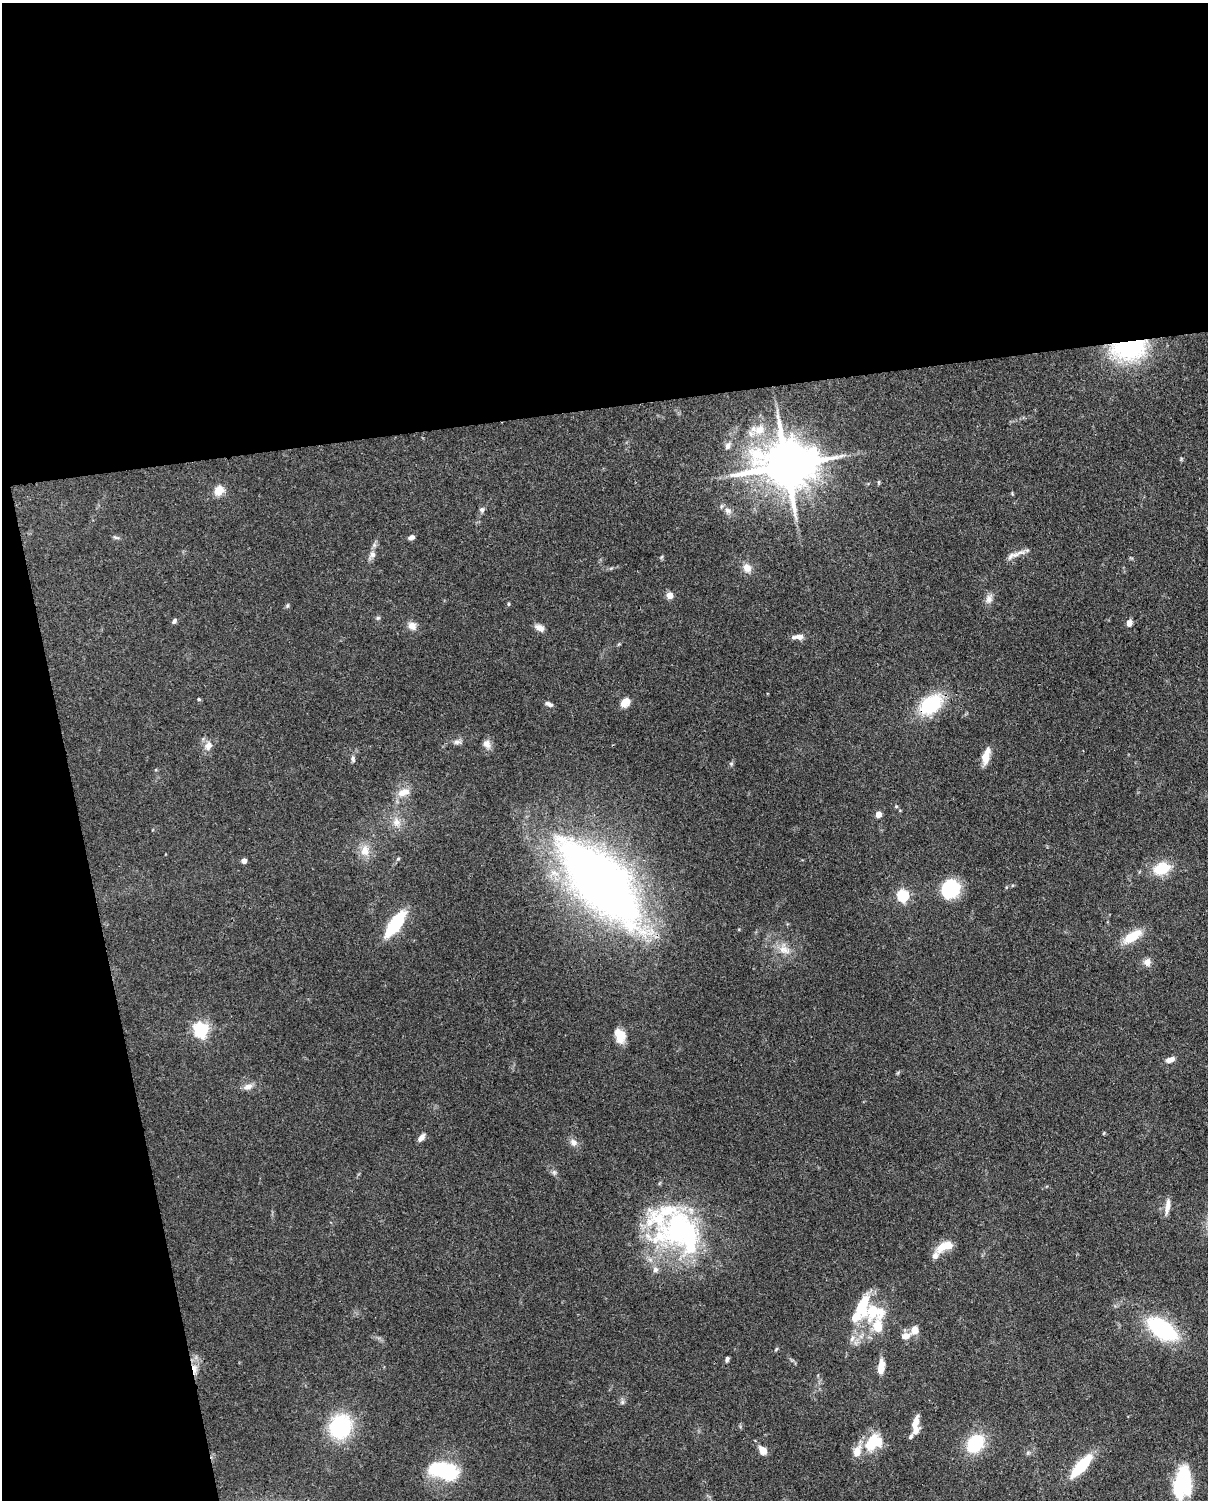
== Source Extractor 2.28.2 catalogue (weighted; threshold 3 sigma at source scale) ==
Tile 1 of 4 x 3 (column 1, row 1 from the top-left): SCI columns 91-1296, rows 3150-4647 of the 5005 x 4918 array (HDU 1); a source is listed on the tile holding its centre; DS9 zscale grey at full resolution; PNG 1210 x 1502 px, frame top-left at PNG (2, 3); no overlay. Shown black and unused: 33% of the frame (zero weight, under 3 of 4 exposures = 7% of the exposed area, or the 3 px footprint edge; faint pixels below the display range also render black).
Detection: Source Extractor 2.28.2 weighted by HDU 2 'WHT'; one run over the whole footprint, this tile lists its part. Background 0.109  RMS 0.0041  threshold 0.0184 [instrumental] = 3 sigma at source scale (4.5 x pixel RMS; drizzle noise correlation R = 1.50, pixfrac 1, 0.05/0.05 arcsec/px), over >= 5 px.
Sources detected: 93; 3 inside a brighter object's white glare — not listed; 10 inside a brighter listed object's ellipse — not listed separately; the other 80 listed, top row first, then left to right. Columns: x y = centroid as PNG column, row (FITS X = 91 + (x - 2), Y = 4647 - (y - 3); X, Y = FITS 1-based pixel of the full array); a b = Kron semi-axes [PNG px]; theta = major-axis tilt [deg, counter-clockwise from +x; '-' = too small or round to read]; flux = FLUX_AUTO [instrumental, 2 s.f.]
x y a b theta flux
1129 347 26 17 12 62
759 430 13 11 29 5.2
728 446 8 6 64 1.5
786 465 17 13 5 2200
219 491 12 10 57 4.8
1012 493 5 3 - 0.39
482 510 8 7 - 0.99
728 510 11 8 -32 2.2
116 537 11 4 -19 0.76
411 537 8 5 23 1.3
372 555 10 9 - 1.9
1013 555 22 8 25 3.3
747 568 12 9 -54 3.2
669 595 5 4 - 7
989 599 13 9 74 2.4
508 604 5 3 - 0.43
287 606 7 4 59 0.61
378 618 6 5 - 0.67
174 621 6 5 - 0.98
1129 623 8 6 77 2.1
412 626 11 9 -40 2.8
539 628 11 7 -25 2.6
799 637 12 6 -1 2.8
199 699 5 4 - 0.5
625 702 11 8 45 4.2
549 704 11 5 -25 1.2
931 704 30 19 39 23
457 742 11 6 5 1.5
487 744 12 9 -57 2.4
208 745 13 9 70 3.2
985 757 17 9 80 4.6
353 759 10 5 -83 1.1
731 764 6 5 - 0.65
403 792 18 10 19 4.9
896 806 5 4 - 0.47
878 814 5 4 - 4.8
396 822 14 11 -70 4
365 850 16 12 -87 5.1
398 859 5 5 - 0.51
244 861 4 4 - 3
1162 868 19 13 20 12
601 883 82 32 -47 400
950 888 19 16 39 22
903 895 5 5 - 51
395 924 29 11 54 22
1132 936 22 10 32 10
784 950 19 11 -21 5
1147 962 10 9 - 2.4
201 1030 6 6 - 120
620 1036 15 10 -74 7.1
1170 1060 11 6 18 2.5
248 1087 14 7 13 2.5
1104 1133 5 3 - 0.38
421 1138 10 5 51 2.1
573 1142 10 9 - 2.2
554 1172 6 6 - 0.91
1167 1206 20 6 82 3
680 1232 71 48 -22 85
948 1245 13 11 17 5
935 1256 15 7 64 2.6
875 1312 39 23 -1 19
1162 1329 29 15 -35 43
914 1330 9 8 - 3.8
906 1336 12 8 20 3
852 1338 10 6 63 1.8
776 1349 6 3 46 0.49
727 1359 6 4 71 1.1
881 1367 18 7 83 4.5
194 1369 16 7 -86 3.6
622 1402 6 6 - 0.95
915 1422 17 7 71 3.8
340 1426 21 18 68 37
872 1441 19 10 68 13
975 1443 16 13 52 24
763 1450 7 6 - 5.2
857 1452 17 9 69 4.8
1028 1453 7 4 1 0.75
1081 1466 22 8 48 23
443 1471 39 20 -15 25
1186 1484 35 17 50 23
Overlapping masked pixels (flux is a lower limit): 3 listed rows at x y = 1129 347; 931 704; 194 1369